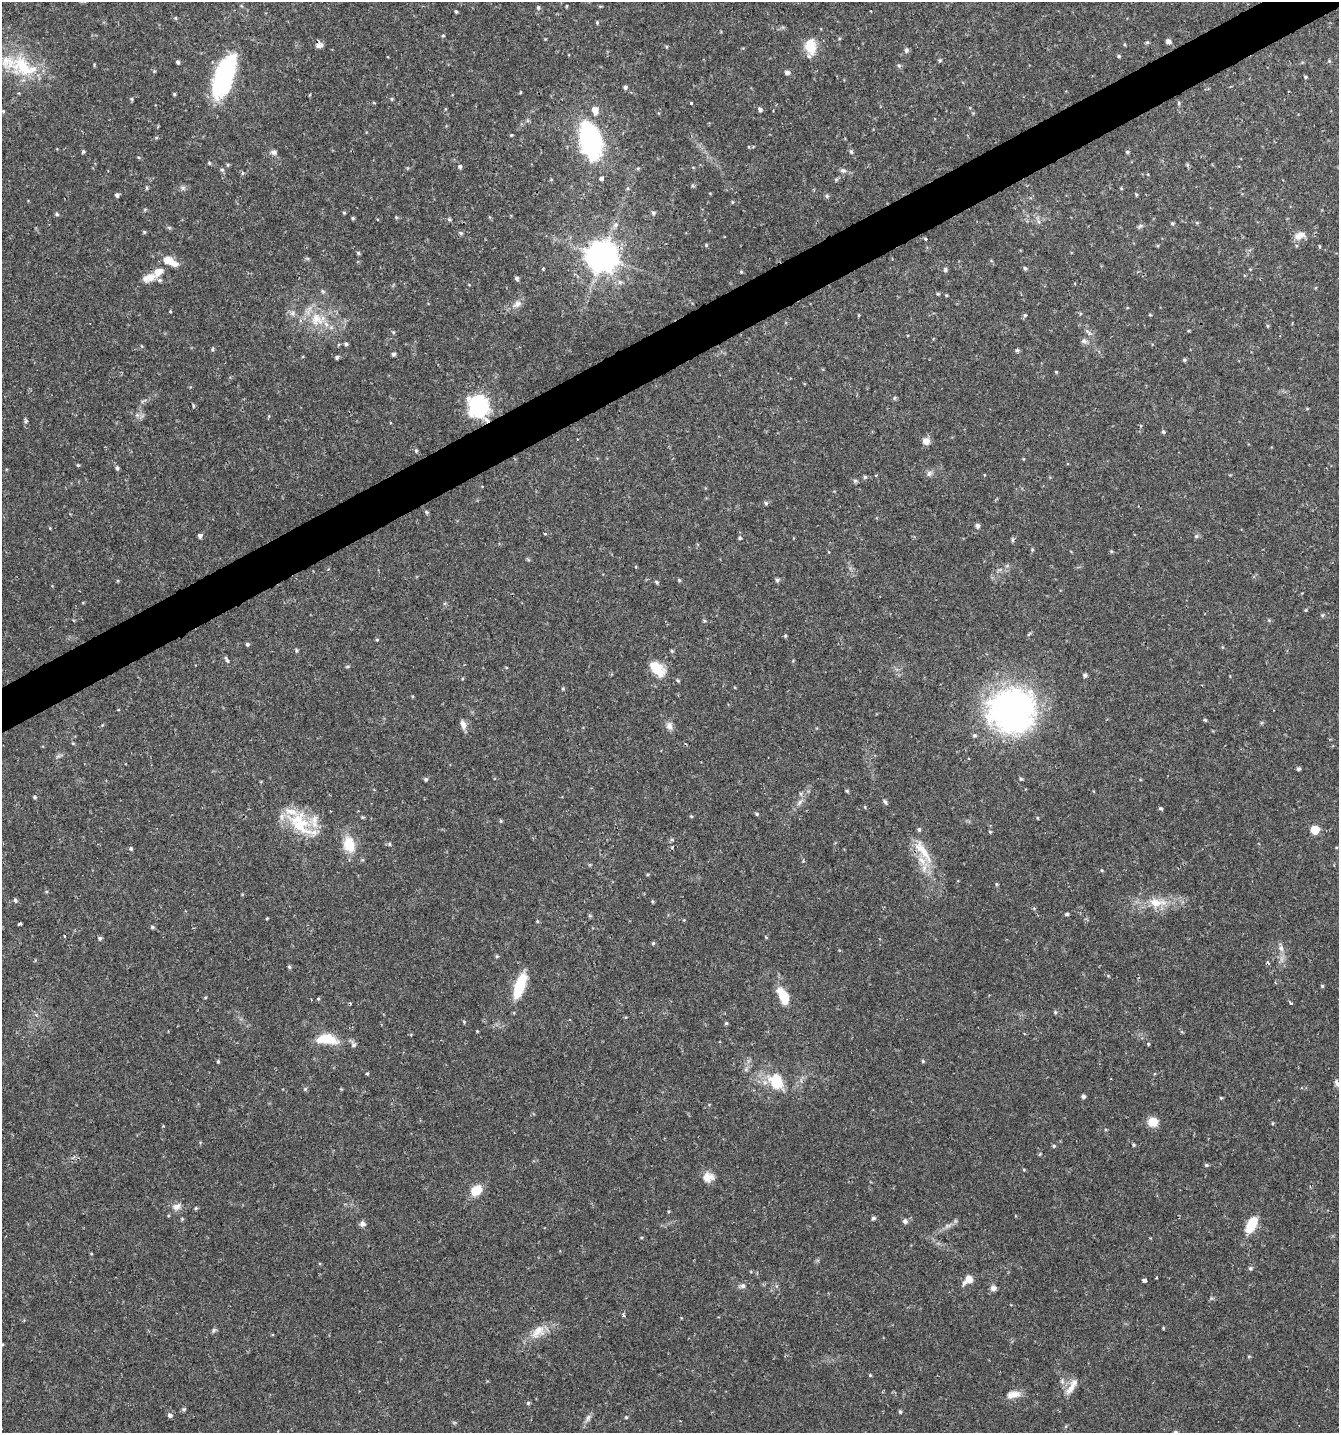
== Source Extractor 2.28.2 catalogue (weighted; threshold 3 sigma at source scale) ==
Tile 10 of 4 x 4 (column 2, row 3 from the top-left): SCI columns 1496-2832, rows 1432-2862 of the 5606 x 5728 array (HDU 1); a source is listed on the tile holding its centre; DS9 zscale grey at full resolution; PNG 1341 x 1435 px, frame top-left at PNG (2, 2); no overlay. Shown black and unused: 3% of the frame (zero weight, under 2 of 3 exposures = <1% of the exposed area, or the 3 px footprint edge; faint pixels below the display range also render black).
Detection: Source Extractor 2.28.2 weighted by HDU 2 'WHT'; one run over the whole footprint, this tile lists its part. Background 0.0336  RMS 0.0032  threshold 0.0143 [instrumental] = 3 sigma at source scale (4.5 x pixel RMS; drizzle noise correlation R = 1.50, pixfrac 1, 0.0396/0.0396 arcsec/px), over >= 5 px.
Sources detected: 228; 2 inside a brighter object's white glare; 7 cosmic-ray / hot-pixel residue — not listed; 8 inside a brighter listed object's ellipse — not listed separately; the other 211 listed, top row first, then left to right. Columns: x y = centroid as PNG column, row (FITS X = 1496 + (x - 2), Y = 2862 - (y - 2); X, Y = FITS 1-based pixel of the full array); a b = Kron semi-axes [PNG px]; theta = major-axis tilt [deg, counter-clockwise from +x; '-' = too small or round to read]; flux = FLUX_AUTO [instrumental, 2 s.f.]
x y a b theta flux
538 7 6 4 -77 0.51
456 11 4 3 - 0.4
175 18 5 3 - 0.3
597 23 4 4 - 0.38
443 36 5 3 - 0.32
1168 41 5 4 - 1.2
1147 42 5 4 - 0.39
319 45 10 7 22 1.3
810 46 16 11 -81 7.1
906 50 6 6 - 0.77
1119 56 4 4 - 0.41
940 60 5 4 - 0.43
178 62 4 4 - 0.61
94 65 5 3 - 0.27
899 65 6 5 - 0.54
24 67 38 21 -49 15
154 71 4 4 - 0.31
787 72 5 5 - 1
225 73 44 16 67 42
1306 77 4 4 - 0.35
625 87 5 4 - 0.63
520 92 4 3 - 0.25
174 94 4 4 - 0.39
132 99 5 4 - 0.37
392 99 5 3 - 0.36
691 103 3 3 - 0.73
1179 103 6 4 -89 0.38
760 109 5 5 - 0.84
595 110 9 6 -79 2.8
590 140 34 19 -76 43
851 151 6 4 -73 0.54
83 152 4 4 - 0.48
274 152 7 6 - 0.98
1127 152 4 4 - 0.42
209 163 4 4 - 0.4
228 165 5 3 - 0.33
1187 165 6 3 72 0.38
460 166 5 5 - 0.64
222 170 6 5 - 0.62
843 170 9 6 -14 0.88
242 173 5 3 - 0.37
601 178 4 3 - 1.9
836 179 6 4 -18 0.4
183 188 7 4 -72 0.6
1136 194 4 4 - 0.36
117 195 5 4 - 0.69
827 196 5 5 - 0.54
732 202 5 3 - 0.29
344 213 4 4 - 0.39
653 213 6 4 -74 0.61
57 214 5 4 - 0.47
396 217 5 4 - 0.31
353 218 4 4 - 0.41
1172 223 4 4 - 0.42
1197 223 6 4 0 0.35
1140 226 7 4 44 0.58
144 232 5 4 - 0.38
460 233 6 4 -22 0.51
1300 235 14 8 21 2.6
926 239 3 3 - 1.8
706 245 4 4 - 0.33
358 253 5 4 - 0.44
602 256 9 9 - 590
170 261 20 9 -27 4.1
1025 268 5 4 - 0.53
543 269 3 3 - 0.95
945 270 6 5 - 0.63
741 272 4 4 - 0.31
149 278 21 10 18 3.2
517 278 5 4 - 0.73
620 282 6 6 - 0.81
323 291 6 4 -31 0.5
938 294 5 4 - 0.34
517 304 14 8 36 2
170 311 4 3 - 0.26
293 313 7 4 89 0.72
1025 315 5 4 - 0.44
1150 315 4 3 - 0.28
316 319 20 18 -51 8.1
1268 326 5 3 - 0.34
1084 341 8 6 -16 0.94
346 344 5 4 - 0.62
212 349 5 4 - 0.44
1017 350 5 4 - 0.48
393 354 4 4 - 0.75
337 357 5 4 - 0.59
1184 360 5 4 - 0.46
1056 372 4 4 - 0.29
894 398 5 4 - 0.39
479 406 12 11 - 54
137 415 5 5 - 0.68
269 416 4 4 - 0.34
1163 432 5 4 - 0.47
926 441 8 8 - 2
416 451 5 4 - 0.4
78 465 4 4 - 0.31
117 468 5 4 - 0.68
929 473 10 6 46 0.98
876 475 3 3 - 0.35
865 477 5 4 - 0.5
855 481 6 5 - 0.55
766 503 5 5 - 0.54
426 512 5 5 - 0.42
977 526 6 5 - 0.84
545 534 3 3 - 1.1
200 536 5 4 - 0.88
1196 536 6 5 - 0.57
740 538 4 4 - 0.43
1032 550 4 4 - 0.35
679 580 6 3 -73 0.34
777 580 5 5 - 0.56
657 582 6 4 -43 0.47
1306 610 5 3 - 0.28
1269 620 5 4 - 0.34
785 636 5 4 - 0.35
377 640 4 4 - 0.31
247 644 5 4 - 0.55
296 650 6 3 83 0.44
672 651 5 4 - 0.36
227 660 10 4 -62 0.67
347 666 6 3 8 0.36
657 669 20 11 -46 7.1
1085 675 5 5 - 0.7
678 680 5 4 - 0.4
563 688 5 4 - 0.4
1012 710 49 46 13 85
1205 720 5 3 - 0.39
463 724 12 7 -71 1.5
669 726 10 8 -90 1.5
1299 769 5 4 - 0.59
426 779 5 4 - 0.52
1021 779 5 4 - 0.43
847 791 6 4 -45 0.36
35 797 5 4 - 0.4
800 802 7 5 59 0.91
885 802 7 4 -54 0.52
1160 808 5 4 - 0.46
757 814 5 4 - 0.44
691 816 5 3 - 0.31
501 821 5 4 - 0.38
301 824 45 23 -44 15
1315 830 6 5 - 9.5
990 832 4 4 - 0.32
349 844 20 13 -77 7.1
389 844 5 4 - 0.4
131 849 5 4 - 0.46
923 851 39 9 -61 6.7
648 874 5 3 - 0.32
996 884 5 4 - 0.36
15 900 3 3 - 1.3
652 901 5 3 - 0.31
1156 902 26 12 -4 6.6
1067 914 5 4 - 0.47
267 918 5 3 - 0.26
537 921 4 4 - 0.33
20 924 3 3 - 2.6
152 927 5 4 - 0.47
100 938 5 4 - 0.6
653 943 5 4 - 0.39
1281 948 7 6 - 0.98
497 956 5 4 - 0.35
289 967 5 4 - 0.48
520 986 29 10 72 11
1322 986 4 4 - 0.39
783 996 18 9 -61 8
318 999 4 4 - 0.33
1291 1004 3 3 - 0.56
1055 1012 5 4 - 0.42
726 1023 4 4 - 0.43
326 1039 21 9 -4 9.5
1148 1044 3 3 - 0.7
218 1061 4 3 - 0.37
923 1061 4 4 - 0.4
367 1074 4 3 - 0.85
776 1081 22 17 -69 8.9
1337 1083 9 5 -71 1
305 1089 5 4 - 0.39
1083 1096 5 4 - 0.75
1221 1098 4 4 - 0.33
1153 1122 10 9 - 4.1
1134 1145 4 4 - 0.35
1054 1146 5 4 - 0.37
1206 1165 5 4 - 0.47
708 1177 14 12 4 2.8
476 1190 11 8 34 6.4
177 1207 12 8 31 1.7
196 1208 4 4 - 0.39
873 1218 5 4 - 0.58
905 1221 6 6 - 0.93
362 1224 7 7 - 1.1
948 1225 7 4 1 0.72
1251 1225 15 10 63 7.5
1250 1268 6 5 - 0.55
1156 1278 2 2 - 0.3
968 1280 13 8 39 2.8
1144 1280 4 3 - 3.6
743 1286 8 7 - 0.89
993 1288 7 6 - 1.2
624 1315 5 3 - 0.47
214 1330 6 5 - 0.55
538 1331 21 13 43 4.6
870 1375 4 3 - 0.29
1071 1388 20 8 54 2.8
1013 1394 19 8 8 2.7
528 1403 5 5 - 0.44
184 1409 6 4 0 0.54
900 1412 5 4 - 0.45
170 1415 4 3 - 4
626 1417 4 4 - 0.37
588 1418 9 6 71 1
1175 1432 5 4 - 0.59
Overlapping masked pixels (flux is a lower limit): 3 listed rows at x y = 319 45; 602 256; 479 406
Isophote crosses this tile's border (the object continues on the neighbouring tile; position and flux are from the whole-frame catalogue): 1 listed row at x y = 1175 1432